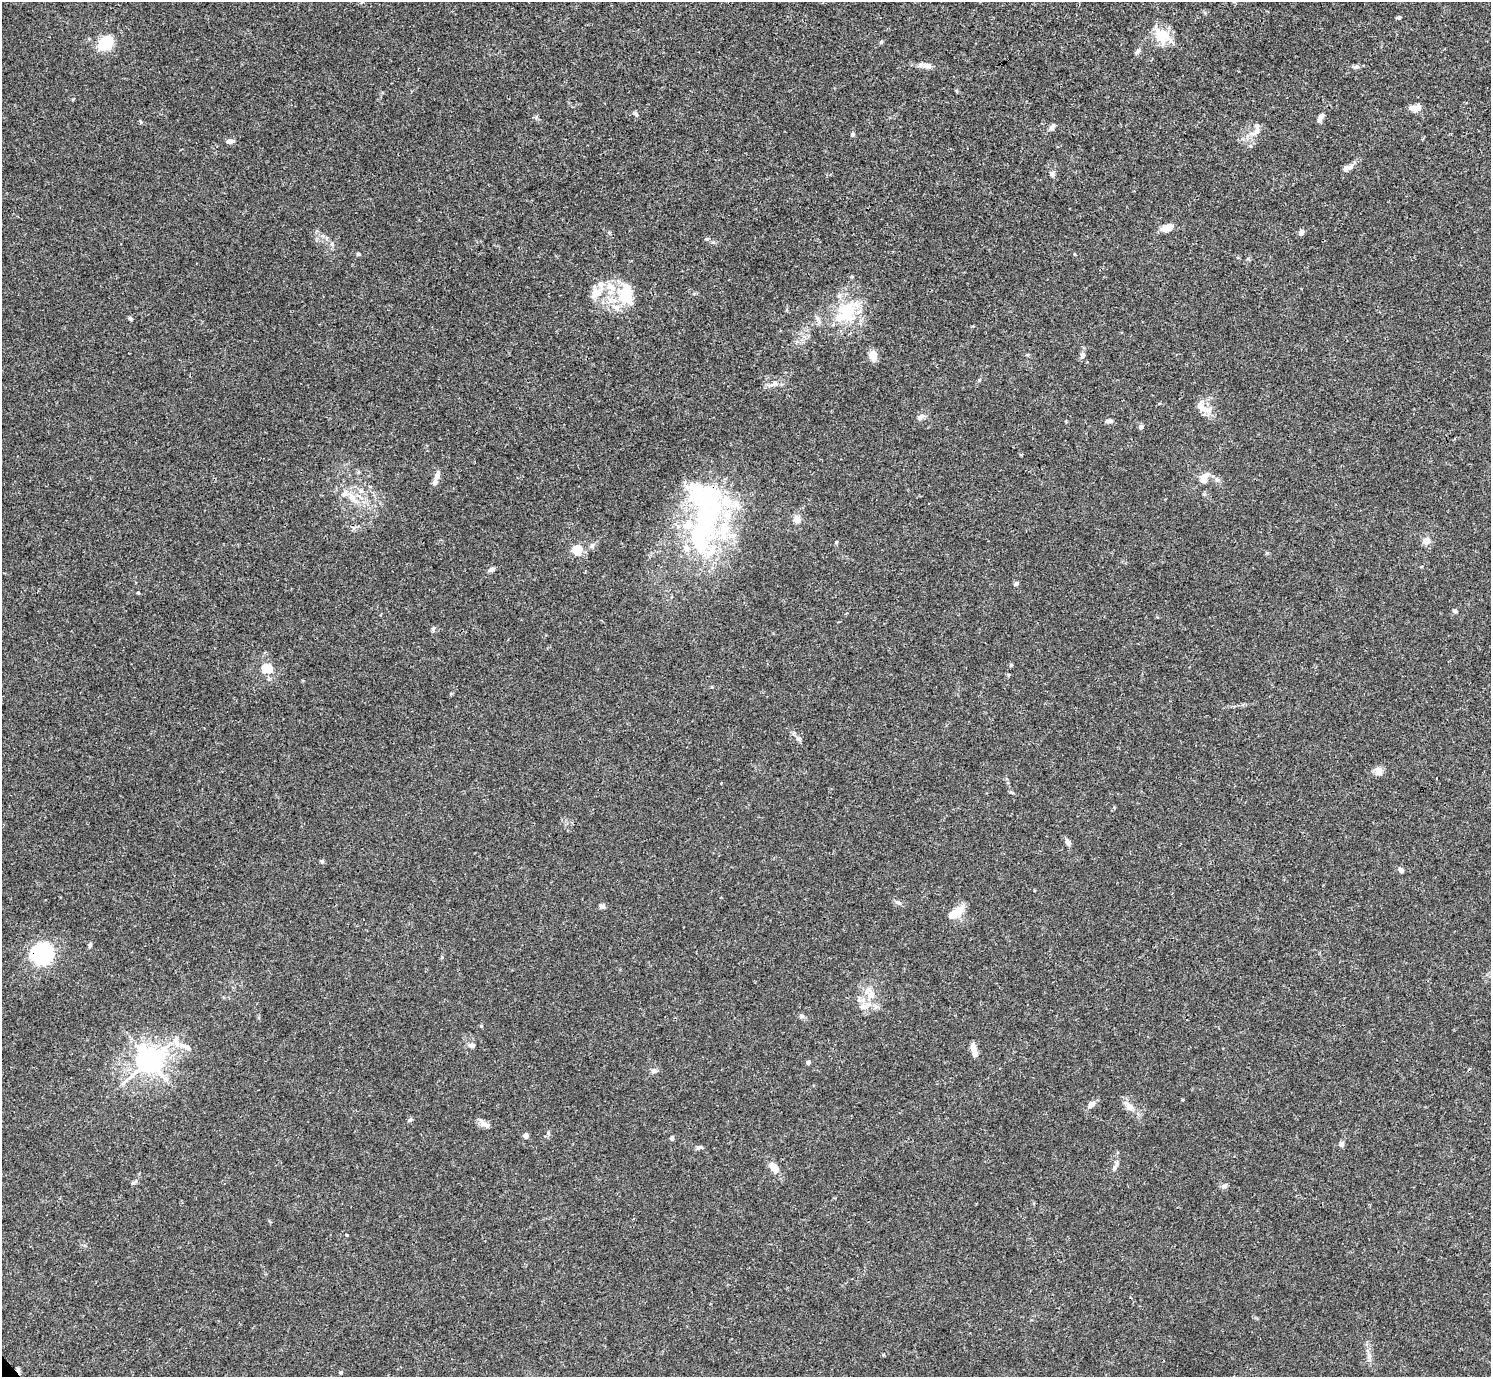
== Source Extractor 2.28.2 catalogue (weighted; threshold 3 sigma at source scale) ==
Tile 10 of 4 x 4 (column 2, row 3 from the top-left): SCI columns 1491-2979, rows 1534-2908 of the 5961 x 5958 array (HDU 1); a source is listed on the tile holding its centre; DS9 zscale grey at full resolution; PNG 1493 x 1379 px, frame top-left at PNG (2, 2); no overlay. Shown black and unused: <1% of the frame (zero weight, under 3 of 4 exposures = <1% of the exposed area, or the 3 px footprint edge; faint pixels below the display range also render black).
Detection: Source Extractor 2.28.2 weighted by HDU 2 'WHT'; one run over the whole footprint, this tile lists its part. Background 0.0165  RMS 0.0021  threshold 0.00959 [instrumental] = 3 sigma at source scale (4.5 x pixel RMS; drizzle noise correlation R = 1.50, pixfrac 1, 0.05/0.05 arcsec/px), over >= 5 px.
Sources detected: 97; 1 cosmic-ray / hot-pixel residue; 1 long thin detection or spike segment (spike, bleed or trail) — not listed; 15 inside a brighter listed object's ellipse — not listed separately; the other 80 listed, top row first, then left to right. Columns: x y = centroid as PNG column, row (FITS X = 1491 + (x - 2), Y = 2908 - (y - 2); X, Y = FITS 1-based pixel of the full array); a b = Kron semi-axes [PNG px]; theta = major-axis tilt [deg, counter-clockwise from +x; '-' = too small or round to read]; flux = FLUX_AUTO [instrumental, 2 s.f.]
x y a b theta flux
1162 36 22 18 -42 4.7
881 42 5 4 - 0.29
106 43 12 8 57 10
1138 51 9 4 48 0.55
928 66 12 8 -7 1.2
1355 67 8 5 0 0.51
1415 108 12 7 0 1.7
635 114 9 4 -42 0.39
1321 117 10 6 71 0.92
140 121 6 3 -71 0.22
1052 127 9 6 58 0.73
1257 131 15 7 54 1.5
853 134 6 5 - 0.37
229 141 11 5 5 0.84
1347 168 13 6 23 1.2
1052 173 7 6 - 0.53
1167 228 16 8 19 2
1301 233 7 5 75 0.76
706 239 6 4 18 0.25
358 254 5 4 - 0.29
596 293 17 11 39 3
625 294 28 17 -90 7.6
846 313 39 24 49 11
130 318 6 4 -49 0.32
873 355 11 7 -83 2.2
1082 355 8 6 88 0.71
774 384 10 6 33 0.98
1200 406 14 9 -70 2
920 417 12 6 31 0.82
1108 421 10 5 2 0.51
1141 427 6 5 - 0.56
1205 476 13 8 44 1.6
437 477 17 6 72 1.4
344 494 13 7 48 1.2
355 501 12 5 -40 1.2
704 516 102 37 87 51
797 519 10 8 -70 1.4
1426 541 10 9 - 1.2
592 546 8 6 52 0.66
577 550 5 5 - 15
491 569 8 5 22 0.62
1016 584 6 5 - 0.4
138 593 4 4 - 0.2
1455 611 6 5 - 0.49
433 628 7 5 69 0.37
1011 665 5 5 - 0.25
267 668 16 15 - 3.1
798 738 7 5 -66 0.56
1379 771 13 9 -78 1.1
1012 792 7 3 -19 0.27
1067 842 9 6 -63 0.82
322 861 6 5 - 0.33
1401 870 7 6 - 0.67
898 903 9 6 -25 0.58
602 906 9 5 -1 0.53
960 910 16 9 57 2.3
90 945 6 5 - 0.47
42 953 21 20 - 19
870 995 13 10 -49 2.4
862 1006 10 8 17 1.3
481 1026 4 3 - 0.2
177 1042 18 9 -77 2.2
472 1045 7 7 - 0.64
973 1047 10 6 -75 1.4
149 1060 8 8 - 260
808 1062 5 4 - 0.47
653 1071 8 7 - 0.6
1091 1105 9 6 42 1.4
1129 1106 20 8 -47 1.8
410 1120 7 5 22 0.38
483 1124 17 7 -38 1.2
526 1136 6 6 - 0.75
672 1138 6 4 -70 0.32
1341 1144 7 6 - 0.56
699 1147 8 5 3 0.49
774 1167 13 8 -46 2.1
1114 1168 9 5 76 0.58
1224 1186 9 6 23 0.54
1369 1356 7 5 49 0.53
340 1372 5 4 - 0.28
Overlapping masked pixels (flux is a lower limit): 2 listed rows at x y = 704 516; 42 953
Unlisted compact peaks at least as high as the median listed source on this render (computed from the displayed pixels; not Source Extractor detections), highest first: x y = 836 542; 802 1016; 1399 18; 548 1133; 133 1183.